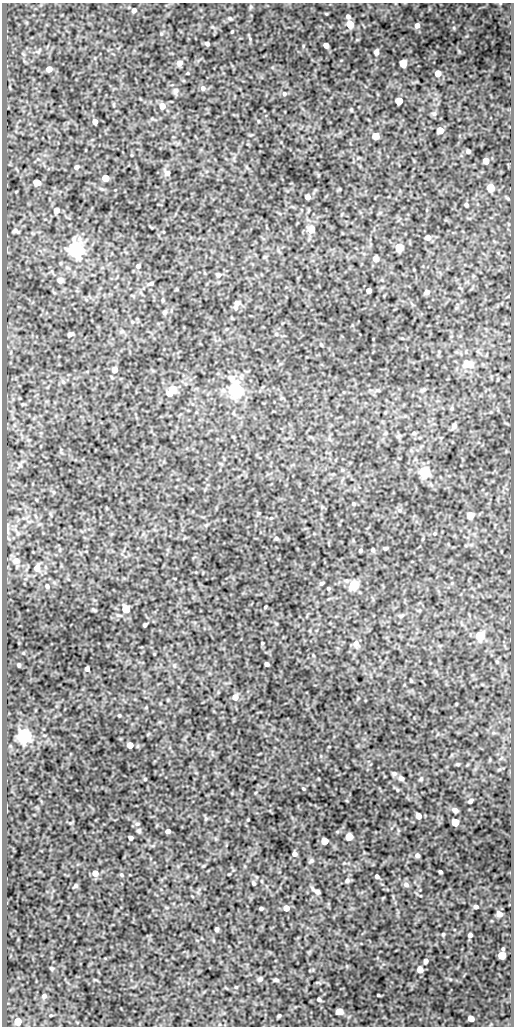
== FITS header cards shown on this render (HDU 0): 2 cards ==
NAXIS1  =                  512
NAXIS2  =                 1024

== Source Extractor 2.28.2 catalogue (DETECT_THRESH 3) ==
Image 512 x 1024 px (HDU 0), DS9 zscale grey, 1 PNG px = 1 image px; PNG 516 x 1028 px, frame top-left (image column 1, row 1024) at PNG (2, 3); no overlay
Background 84.5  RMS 0.51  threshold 1.54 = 3 sigma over >= 5 px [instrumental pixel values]
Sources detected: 145; all 145 listed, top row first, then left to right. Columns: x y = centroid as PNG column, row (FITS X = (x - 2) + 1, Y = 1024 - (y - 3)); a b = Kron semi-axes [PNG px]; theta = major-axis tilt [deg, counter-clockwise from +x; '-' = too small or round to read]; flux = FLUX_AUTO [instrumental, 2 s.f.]
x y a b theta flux
134 10 6 5 - 110
348 16 5 5 - 90
230 18 5 4 - 48
350 24 5 5 - 850
417 25 6 5 - 170
454 28 6 3 -72 39
232 31 3 3 - 32
207 44 5 4 - 84
326 45 5 4 - 200
376 52 6 5 - 130
179 63 5 5 - 230
403 63 5 5 - 1100
49 69 5 5 - 320
188 73 4 3 - 26
438 73 5 5 - 300
203 88 6 6 - 110
175 91 8 7 - 100
284 94 6 6 - 76
399 101 5 5 - 890
162 106 5 5 - 270
434 114 6 5 - 63
258 121 4 3 - 25
95 122 4 4 - 230
440 130 5 5 - 470
376 136 5 5 - 670
468 151 4 4 - 64
486 161 5 5 - 300
76 167 6 5 - 75
167 173 7 7 - 140
105 178 5 5 - 590
37 182 5 5 - 570
491 188 5 5 - 880
307 197 4 4 - 170
466 205 4 3 - 56
56 210 5 5 - 320
311 229 5 5 - 780
15 231 6 4 -22 75
428 238 6 5 - 150
399 247 5 5 - 1500
76 250 6 6 - 15000
376 259 5 5 - 300
138 266 5 5 - 91
218 275 6 5 - 95
60 280 5 5 - 270
150 283 6 3 26 64
369 291 4 4 - 180
427 292 5 4 - 190
163 300 5 3 - 36
237 303 6 5 - 130
236 307 7 5 -72 100
165 312 5 5 - 67
70 334 5 4 - 100
402 338 5 3 - 32
321 345 4 3 - 34
469 364 9 6 -12 820
114 370 5 4 - 370
63 382 7 4 -45 49
235 389 6 6 - 11000
172 390 8 5 46 1300
378 390 6 3 -19 38
423 390 7 5 25 65
454 426 6 5 - 130
414 433 6 5 - 52
424 472 6 5 - 4300
353 504 4 4 - 40
470 516 5 5 - 860
18 533 6 4 19 53
435 533 5 3 - 32
276 538 4 3 - 52
385 548 4 3 - 62
360 550 3 3 - 56
373 550 4 3 - 57
16 561 8 7 - 230
37 568 7 6 - 250
321 583 4 3 - 54
47 586 5 4 - 62
353 586 5 5 - 2700
328 588 3 3 - 49
265 607 3 2 - 29
126 609 5 5 - 1400
401 615 10 4 5 67
145 625 4 3 - 72
480 636 6 5 - 1200
262 643 3 3 - 31
356 643 8 7 - 170
267 664 4 4 - 99
19 665 3 3 - 50
87 669 4 4 - 110
411 680 3 2 - 36
235 697 6 5 - 280
119 715 3 3 - 34
24 736 6 6 - 12000
130 745 5 5 - 390
458 764 6 3 0 39
394 773 6 5 - 72
401 778 6 5 - 100
145 779 4 4 - 34
421 779 5 4 - 49
304 789 5 3 - 32
397 790 5 3 - 33
470 801 5 4 - 94
455 810 5 4 - 150
418 816 5 4 - 260
455 822 5 5 - 920
137 824 6 5 - 59
139 831 5 5 - 57
168 831 4 4 - 110
349 837 5 5 - 770
131 838 4 4 - 110
324 841 5 5 - 560
295 854 4 4 - 130
417 855 4 4 - 91
311 861 6 5 - 66
440 872 4 3 - 61
95 873 5 5 - 280
121 875 5 4 - 42
377 876 4 4 - 78
347 880 6 6 - 77
254 883 5 4 - 59
406 885 7 6 - 97
75 886 5 4 - 64
316 891 8 4 -31 140
476 907 4 4 - 100
261 908 4 3 - 61
286 908 5 5 - 300
499 914 5 5 - 240
217 929 4 3 - 88
443 934 4 4 - 37
470 935 4 4 - 100
503 949 4 3 - 43
502 955 5 5 - 890
426 961 4 4 - 120
52 968 6 3 18 33
420 969 5 5 - 290
260 979 6 5 - 79
276 980 4 3 - 64
236 987 4 3 - 32
378 995 3 2 - 30
44 996 4 4 - 82
319 1000 4 3 - 61
339 1012 5 5 - 530
51 1015 4 3 - 25
279 1016 4 3 - 42
471 1019 5 5 - 310
18 1021 5 5 - 1100